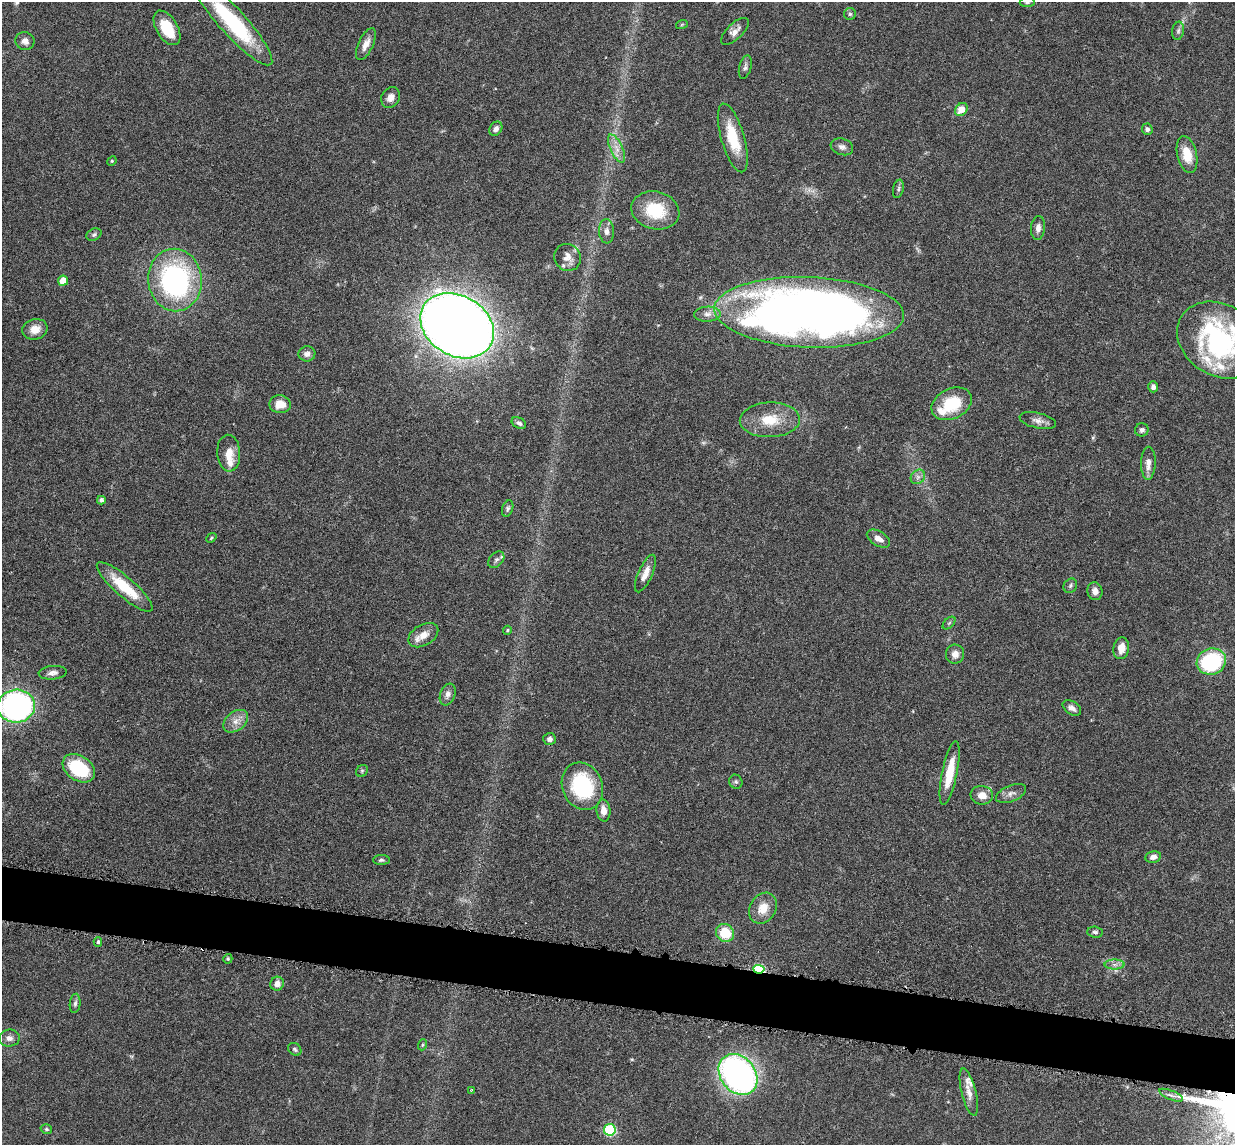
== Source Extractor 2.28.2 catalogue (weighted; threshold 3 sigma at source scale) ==
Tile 6 of 4 x 4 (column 2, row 2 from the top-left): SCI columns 1324-2556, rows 2440-3582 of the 5085 x 5014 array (HDU 1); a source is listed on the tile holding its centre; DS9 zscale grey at full resolution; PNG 1237 x 1147 px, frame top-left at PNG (2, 2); each listed source drawn as its Kron ellipse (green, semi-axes under 4 px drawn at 4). Shown black and unused: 5% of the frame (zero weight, under 3 of 6 exposures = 3% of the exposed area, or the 3 px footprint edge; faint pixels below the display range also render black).
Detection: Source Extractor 2.28.2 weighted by HDU 2 'WHT'; one run over the whole footprint, this tile lists its part. Background 0.0461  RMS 0.0033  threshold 0.0133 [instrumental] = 3 sigma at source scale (4.09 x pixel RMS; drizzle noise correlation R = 1.36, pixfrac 0.8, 0.05/0.05 arcsec/px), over >= 5 px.
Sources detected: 99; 7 inside a brighter listed object's ellipse — not listed separately; the other 92 listed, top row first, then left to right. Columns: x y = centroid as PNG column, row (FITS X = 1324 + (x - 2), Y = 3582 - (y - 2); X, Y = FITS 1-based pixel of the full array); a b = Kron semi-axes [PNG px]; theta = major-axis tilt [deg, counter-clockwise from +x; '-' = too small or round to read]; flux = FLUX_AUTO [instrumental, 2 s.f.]
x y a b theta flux
1027 2 7 5 1 0.67
850 14 6 6 - 0.58
233 22 57 13 -48 30
682 24 6 4 20 0.31
167 28 19 10 -59 8.2
735 31 18 8 44 2
1178 31 9 6 80 0.81
25 41 10 9 - 1.5
366 44 17 7 65 2.4
745 67 12 6 75 0.89
390 98 11 8 57 2.1
961 109 7 5 47 4.1
496 129 7 6 - 1.2
1147 129 6 5 - 0.76
733 138 35 11 -74 11
842 147 11 8 -18 1.4
616 148 15 6 -65 2.4
1187 155 19 9 -77 5.6
112 161 5 4 - 0.35
898 189 9 5 77 0.71
655 210 24 18 -14 12
1038 228 12 7 84 1.6
607 231 12 7 -86 1.5
94 234 8 5 28 0.65
567 257 14 13 - 2.4
175 280 31 27 -83 55
63 281 5 5 - 4.9
809 312 95 35 -2 300
707 314 13 7 2 1.8
457 326 39 30 -31 630
35 329 13 10 15 3.1
1220 340 45 35 -32 50
307 354 8 7 - 1.4
1153 387 6 5 - 1
280 404 10 9 - 3.6
952 404 21 15 26 12
770 420 30 17 2 8.4
1038 421 19 7 -13 1.9
519 423 8 5 -26 0.87
1142 430 7 6 - 0.85
229 453 18 11 -86 4.2
1148 463 16 7 89 2.3
918 477 8 6 46 1.1
101 500 4 4 - 0.98
508 508 8 5 70 0.66
211 538 5 3 - 0.33
878 539 13 7 -31 2.3
496 560 9 6 48 0.85
645 573 20 7 66 2.7
1070 586 7 6 - 0.76
125 587 36 10 -41 12
1095 591 9 7 -80 1.7
949 623 7 4 45 0.56
507 630 4 4 - 0.35
423 635 16 10 31 3.2
1121 648 11 7 82 3.2
955 654 9 9 - 2.1
1211 662 15 13 19 29
53 673 14 6 5 1.5
448 694 11 7 70 1.4
16 706 18 16 3 85
1072 708 10 6 -33 1.5
236 721 14 9 39 2.6
549 739 6 6 - 1.2
79 768 18 12 -33 18
362 771 6 5 - 0.55
950 773 33 7 78 7.9
736 782 7 6 - 0.65
582 786 24 20 -68 25
1011 793 16 8 22 1.7
982 795 11 9 -7 3
603 810 11 7 -84 2.4
1153 857 8 5 11 1.4
381 860 8 5 0 0.59
763 908 16 13 58 4.4
1095 932 7 5 -7 0.73
725 933 9 8 - 8.6
98 942 4 4 - 0.51
228 959 4 4 - 0.47
1114 964 10 5 0 1
759 969 5 4 - 26
277 984 7 6 - 2.2
75 1003 9 5 84 0.83
9 1038 10 8 7 1.5
422 1045 5 3 - 0.31
295 1049 7 5 -38 0.62
738 1074 22 17 -51 100
472 1090 4 2 - 0.22
969 1092 24 7 -76 3
1171 1095 12 4 -22 1.2
46 1129 6 4 -15 0.43
610 1130 6 6 - 28
Overlapping masked pixels (flux is a lower limit): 1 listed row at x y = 759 969
Isophote crosses this tile's border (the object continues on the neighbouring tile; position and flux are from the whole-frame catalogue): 4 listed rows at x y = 1027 2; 233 22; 1220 340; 16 706